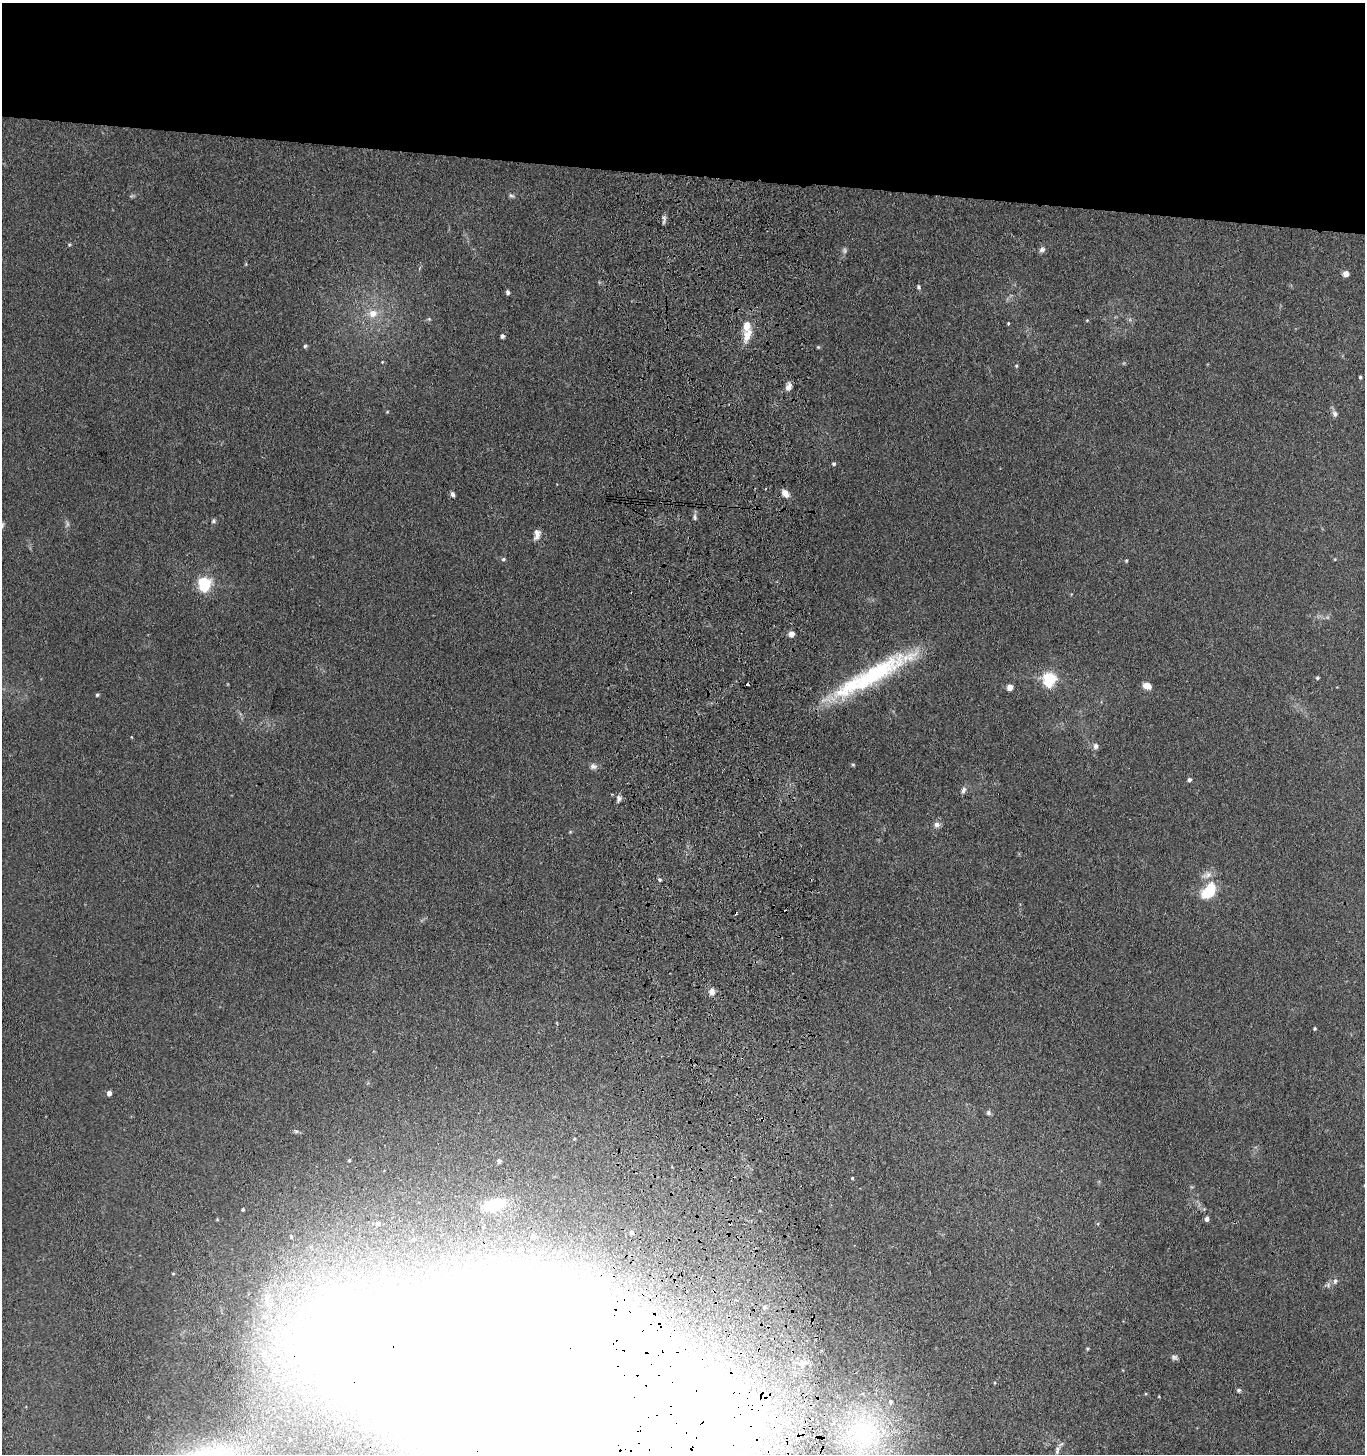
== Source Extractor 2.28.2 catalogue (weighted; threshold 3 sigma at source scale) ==
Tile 2 of 3 x 3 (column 2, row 1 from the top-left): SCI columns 1570-2932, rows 2907-4358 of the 4543 x 4361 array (HDU 1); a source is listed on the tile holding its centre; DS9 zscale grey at full resolution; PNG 1367 x 1456 px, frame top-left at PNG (2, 3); no overlay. Shown black and unused: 12% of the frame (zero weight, under 3 of 4 exposures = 5% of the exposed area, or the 3 px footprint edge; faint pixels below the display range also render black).
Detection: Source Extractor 2.28.2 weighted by HDU 2 'WHT'; one run over the whole footprint, this tile lists its part. Background 0.0374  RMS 0.0047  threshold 0.0213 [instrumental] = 3 sigma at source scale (4.5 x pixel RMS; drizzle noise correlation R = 1.50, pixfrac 1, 0.05/0.05 arcsec/px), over >= 5 px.
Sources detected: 80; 2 too faint to see at this stretch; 2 cosmic-ray / hot-pixel residue — not listed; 2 inside a brighter listed object's ellipse — not listed separately; the other 74 listed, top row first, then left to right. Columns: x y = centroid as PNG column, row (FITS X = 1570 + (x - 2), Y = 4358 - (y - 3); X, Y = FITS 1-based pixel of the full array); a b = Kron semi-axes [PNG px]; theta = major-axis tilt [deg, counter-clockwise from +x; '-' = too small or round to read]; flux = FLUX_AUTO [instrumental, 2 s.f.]
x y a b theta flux
511 196 8 5 -36 1.1
664 219 12 4 81 1.3
69 244 5 3 - 0.52
1042 249 8 7 - 1.5
1346 274 5 5 - 3.6
919 287 6 5 - 0.82
507 292 5 4 - 1.4
373 313 10 9 - 5.2
429 319 5 5 - 0.59
1087 320 5 3 - 0.38
1008 323 4 3 - 0.44
747 335 22 11 69 6.2
502 336 4 4 - 1.5
305 346 5 5 - 0.8
818 347 5 4 - 0.53
382 362 4 3 - 0.33
1016 366 5 4 - 0.52
1360 377 4 3 - 0.53
789 386 10 6 66 2.5
387 412 5 3 - 0.38
1335 414 9 6 -78 1.5
834 464 5 4 - 0.83
785 493 10 7 -49 3.2
452 494 6 5 - 1.4
695 517 10 5 -85 1.2
213 521 6 5 - 0.84
537 534 13 7 79 2.8
503 559 6 4 22 0.72
1126 560 5 4 - 0.54
205 584 6 5 - 96
792 634 5 4 - 5.4
873 675 98 18 30 61
1317 678 4 4 - 0.67
1049 679 6 6 - 82
1147 686 9 6 -17 3.9
1010 687 6 5 - 3.2
97 695 5 4 - 0.68
131 737 5 3 - 0.35
1095 746 8 6 -80 1.5
853 765 6 4 -1 0.54
593 766 9 7 -20 1.8
1189 780 5 4 - 0.96
963 790 9 5 71 1.6
618 798 9 6 -88 1.7
937 824 8 7 - 1.9
1207 875 15 8 21 3.2
660 880 5 4 - 0.73
1209 891 16 10 55 19
712 991 7 6 - 3.9
1315 1029 4 3 - 0.51
109 1093 4 4 - 3.2
988 1113 6 6 - 1
762 1119 4 3 - 0.56
574 1139 4 3 - 0.38
349 1160 4 3 - 0.59
499 1161 4 4 - 1.1
852 1178 3 3 - 0.49
494 1205 22 10 15 28
243 1209 4 4 - 0.62
1207 1219 5 4 - 1.9
377 1223 4 4 - 1.3
483 1227 6 5 - 0.81
631 1232 5 5 - 1.1
291 1236 4 3 - 0.66
533 1236 7 6 - 2
1335 1281 7 6 - 1.1
764 1307 5 5 - 0.9
264 1354 6 6 - 1.5
1174 1357 9 6 -14 1.2
526 1382 198 89 -12 7200
1239 1390 6 4 -1 0.97
1159 1396 4 2 - 0.34
863 1434 49 48 - 79
1057 1452 9 6 -84 1.4
Overlapping masked pixels (flux is a lower limit): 2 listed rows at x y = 762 1119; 526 1382
Isophote crosses this tile's border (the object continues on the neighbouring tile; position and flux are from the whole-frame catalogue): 1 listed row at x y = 526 1382